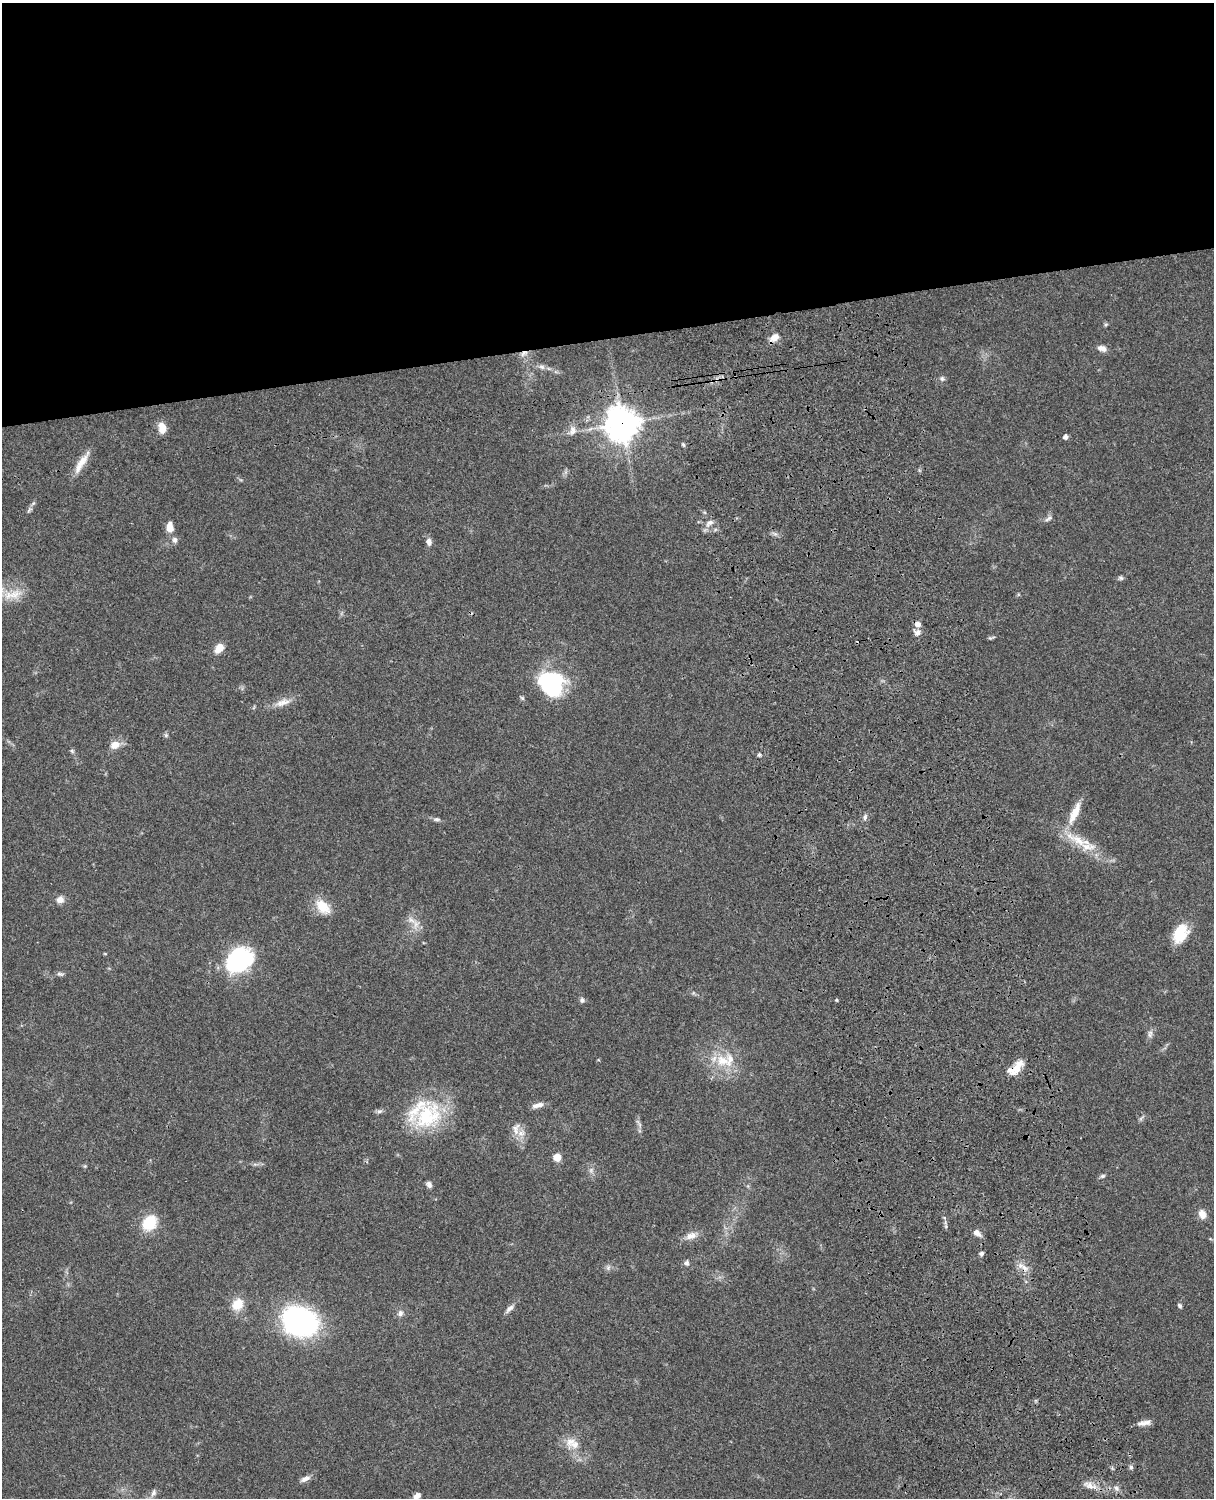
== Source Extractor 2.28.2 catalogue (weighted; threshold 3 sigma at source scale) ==
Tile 2 of 4 x 3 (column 2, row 1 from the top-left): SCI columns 1333-2544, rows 3268-4763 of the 5088 x 4927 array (HDU 1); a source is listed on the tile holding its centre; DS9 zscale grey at full resolution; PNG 1216 x 1500 px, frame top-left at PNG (2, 3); no overlay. Shown black and unused: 23% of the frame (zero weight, under 3 of 4 exposures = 6% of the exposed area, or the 3 px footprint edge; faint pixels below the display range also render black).
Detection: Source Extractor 2.28.2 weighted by HDU 2 'WHT'; one run over the whole footprint, this tile lists its part. Background 0.0771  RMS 0.0058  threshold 0.0259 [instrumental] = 3 sigma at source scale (4.5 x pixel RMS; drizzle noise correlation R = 1.50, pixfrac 1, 0.05/0.05 arcsec/px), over >= 5 px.
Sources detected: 84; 6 inside a brighter listed object's ellipse — not listed separately; the other 78 listed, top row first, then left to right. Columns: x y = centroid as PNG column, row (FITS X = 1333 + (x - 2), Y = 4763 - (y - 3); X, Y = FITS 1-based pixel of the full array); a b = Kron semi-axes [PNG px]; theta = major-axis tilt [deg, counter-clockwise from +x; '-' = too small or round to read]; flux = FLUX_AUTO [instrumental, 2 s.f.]
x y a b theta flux
1106 324 6 4 19 0.79
774 338 13 9 41 4.3
1102 348 11 7 -20 3.3
524 353 11 6 30 2.5
542 367 9 6 -16 1.8
942 379 7 6 - 1.4
622 423 12 11 - 820
162 428 11 8 -80 6.7
572 430 14 9 75 3.7
1065 437 5 4 - 2.4
683 445 6 4 -67 0.84
82 462 28 9 53 7.9
29 511 10 2 54 1.1
1049 518 13 5 29 1.7
710 523 12 6 34 2.9
170 527 11 7 -83 6.1
175 540 9 7 -58 2
429 542 10 7 -81 2.7
1121 578 7 5 -1 1.2
12 594 32 11 11 10
918 624 9 7 -26 2.5
917 632 10 8 -34 2.7
990 638 5 5 - 0.78
219 648 12 9 51 5.5
552 683 29 25 -54 51
522 698 6 5 - 0.87
283 702 22 9 18 5.8
166 735 6 5 - 0.98
115 745 11 9 23 5.7
72 751 6 5 - 0.92
759 755 5 4 - 0.95
1075 813 36 10 65 11
865 817 8 5 81 1.6
437 819 10 5 -5 1.5
1077 839 41 11 -30 16
60 900 9 9 - 3.3
323 907 23 14 -46 10
411 920 15 7 -34 4
1180 934 22 14 64 15
105 954 5 3 - 0.44
239 960 31 23 43 57
60 974 9 5 -15 1.3
582 1000 7 6 - 1.4
836 1000 3 3 - 0.91
1150 1034 11 6 82 2.2
723 1061 22 15 -9 14
1017 1068 14 11 79 6.2
537 1105 16 6 13 3.4
379 1111 8 6 19 1.4
427 1117 46 31 27 42
640 1124 7 4 -71 1.3
521 1133 12 9 20 4.3
557 1157 7 6 - 6.7
591 1170 8 4 46 1.4
1103 1176 7 5 26 1
429 1184 8 6 -52 1.9
1202 1214 11 8 -70 4.7
149 1223 16 13 52 18
946 1226 6 4 74 0.86
977 1233 10 7 -33 3
691 1236 16 9 15 4.6
981 1253 5 5 - 1.3
686 1263 8 6 69 1.6
608 1267 8 6 70 1.5
1024 1268 14 6 -49 3.9
237 1304 13 10 48 11
1180 1306 5 4 - 1.2
509 1309 14 6 45 2.4
400 1313 9 8 - 2.3
300 1321 25 20 -22 160
1144 1423 18 6 7 3.6
570 1442 18 13 64 6.8
1131 1467 6 6 - 1.1
305 1479 13 6 23 2.8
1089 1485 21 8 -20 5.1
1116 1488 7 5 -46 1.6
153 1493 11 6 63 2.5
417 1496 8 5 38 2.5
Overlapping masked pixels (flux is a lower limit): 3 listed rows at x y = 524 353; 622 423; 1024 1268
Isophote crosses this tile's border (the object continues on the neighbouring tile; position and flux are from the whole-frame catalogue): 2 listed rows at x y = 12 594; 417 1496